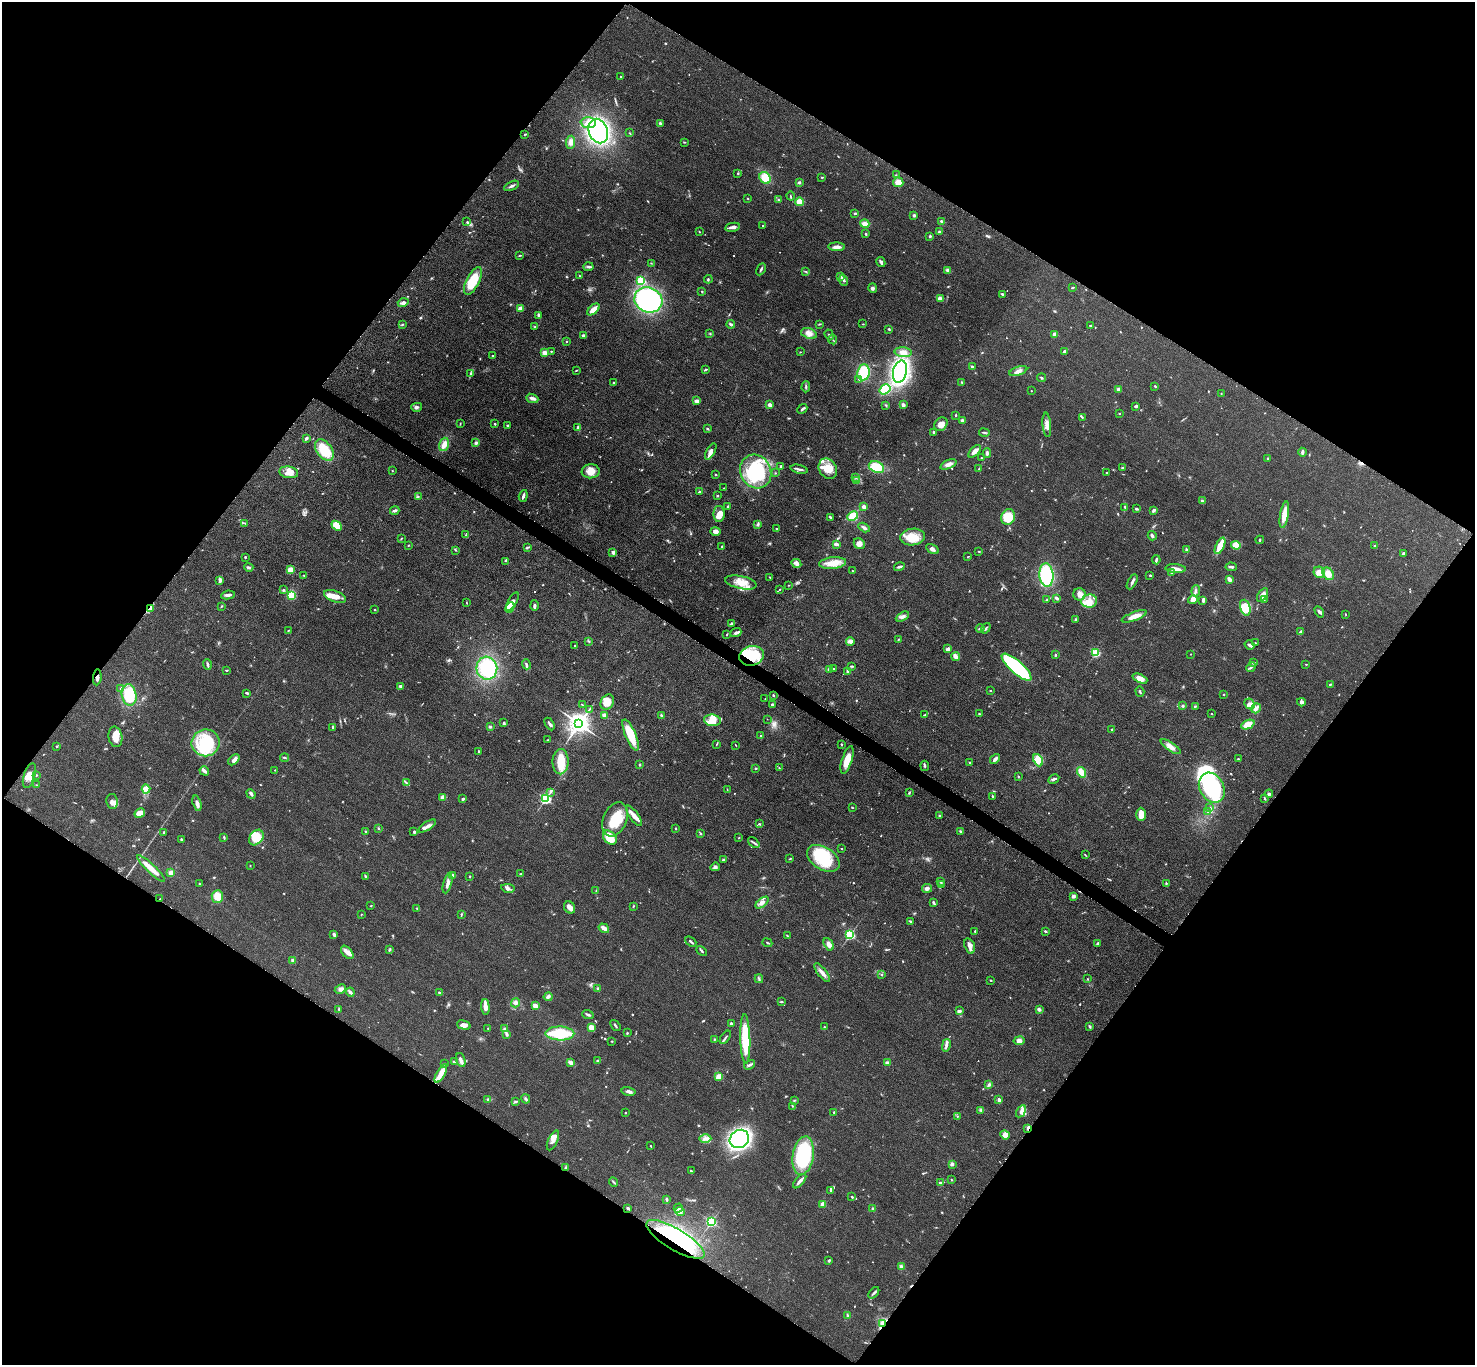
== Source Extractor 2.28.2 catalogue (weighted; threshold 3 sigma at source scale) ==
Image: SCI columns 13-5902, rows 163-5612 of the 5911 x 5916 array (HDU 1 of 3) = the unmasked area's bounding box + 8 px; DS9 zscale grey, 4 x 4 block average (1 PNG px = mean of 4 x 4 image px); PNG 1477 x 1367 px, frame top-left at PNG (2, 2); each listed source drawn as its Kron ellipse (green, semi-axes under 4 px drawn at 4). Shown black and unused: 49% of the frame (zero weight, under 3 of 5 exposures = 1% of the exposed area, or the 3 px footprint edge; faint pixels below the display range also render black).
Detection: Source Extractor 2.28.2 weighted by HDU 2 'WHT'. Background 0.0533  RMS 0.0058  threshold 0.0262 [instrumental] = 3 sigma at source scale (4.5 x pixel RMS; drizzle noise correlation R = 1.50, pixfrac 1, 0.05/0.05 arcsec/px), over >= 5 px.
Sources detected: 803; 11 too faint to see at this stretch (4 x 4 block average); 3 inside a brighter object's white glare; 2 cosmic-ray / hot-pixel residue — neither listed nor drawn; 7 coinciding with a brighter row at this scale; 60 inside a brighter listed object's ellipse — not listed separately; of the other 720, all 500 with FLUX_AUTO >= 1.81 (the completeness limit of this list) listed and drawn (220 fainter detections not listed), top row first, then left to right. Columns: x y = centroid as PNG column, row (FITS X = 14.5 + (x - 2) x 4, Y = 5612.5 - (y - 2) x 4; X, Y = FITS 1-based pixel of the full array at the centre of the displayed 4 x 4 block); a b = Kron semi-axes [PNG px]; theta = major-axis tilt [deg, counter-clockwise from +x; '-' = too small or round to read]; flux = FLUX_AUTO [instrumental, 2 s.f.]
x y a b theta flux
621 77 2 2 - 2.6
588 123 7 5 -3 32
660 123 4 3 - 4.6
598 131 13 9 -67 680
629 133 2 2 - 2.2
525 134 3 2 - 2.6
571 142 6 4 83 17
684 142 3 2 - 3
738 173 3 2 - 3.1
896 175 2 2 - 1.8
822 177 3 2 - 2.8
765 178 6 5 - 66
799 182 3 3 - 4.5
898 182 5 4 - 28
512 186 8 2 25 9.2
790 196 4 2 - 2.9
748 198 2 2 - 2.6
778 200 3 2 - 4.1
799 202 4 4 - 26
855 213 4 2 - 4.5
914 215 2 2 - 8
942 221 3 2 - 12
467 222 2 2 - 1.9
865 224 4 4 - 21
762 225 2 2 - 1.9
732 227 8 3 10 14
699 232 3 2 - 2
939 232 4 3 - 5.1
866 234 3 2 - 3.4
930 236 3 2 - 4.9
837 247 8 4 -2 19
519 255 3 2 - 3.1
881 262 5 3 - 9.5
651 263 3 2 - 2.3
588 267 5 3 - 7.3
761 269 6 2 62 6.1
948 270 4 3 - 14
806 271 3 2 - 2.9
579 276 2 2 - 3.2
840 276 4 2 - 6.6
708 279 4 2 - 3.9
641 280 2 2 - 320
843 280 6 3 -69 8.2
473 281 15 6 64 120
1073 287 4 2 - 3.8
873 288 5 3 - 7.7
702 292 2 2 - 4.1
1003 294 3 2 - 7.1
940 299 4 3 - 16
648 300 14 12 -26 600
403 303 5 3 - 13
520 309 3 3 - 25
593 309 7 3 41 41
538 315 4 3 - 4.8
402 324 2 2 - 2
731 324 4 2 - 7.9
820 324 3 2 - 2.5
863 324 2 2 - 2.2
1090 325 3 2 - 3.1
535 326 4 2 - 3.5
889 329 3 2 - 3.5
809 333 8 5 -19 25
710 334 2 2 - 1.8
1055 334 2 2 - 62
583 335 3 3 - 5.2
829 335 5 2 - 5
833 340 5 2 - 3
567 341 2 2 - 2.7
551 351 2 2 - 2.8
1064 351 4 2 - 5.2
800 352 2 2 - 2.3
903 352 8 5 -6 29
545 353 2 2 - 79
493 355 2 2 - 4
972 367 2 2 - 9.2
706 369 3 2 - 3.9
576 370 3 2 - 2.7
1018 371 9 4 18 18
864 372 8 6 82 120
900 372 11 7 78 760
470 374 2 2 - 2.2
1041 378 4 2 - 3.6
859 379 2 2 - 3
962 382 3 2 - 2.7
614 383 3 2 - 3.3
1155 386 3 2 - 3.7
806 387 6 2 86 5.4
885 389 6 4 35 160
1119 389 4 4 - 7.9
1031 391 2 2 - 1.9
1221 394 3 2 - 2
532 398 6 3 -21 15
697 401 4 3 - 15
770 405 2 2 - 50
886 405 3 2 - 3.2
903 405 3 2 - 13
1136 406 4 2 - 5
417 407 5 3 - 7.5
802 409 5 2 - 7
1119 413 2 2 - 2.5
956 415 2 2 - 3.2
1082 417 3 2 - 2.2
962 420 2 2 - 9.1
460 424 3 2 - 1.9
495 424 2 2 - 13
941 424 7 6 - 24
507 425 2 2 - 3.9
1047 425 12 3 -85 19
578 428 4 3 - 8.5
708 429 4 2 - 3.7
933 432 4 2 - 3.9
984 433 5 2 - 4.7
306 438 3 2 - 7.5
476 443 3 3 - 7.5
444 444 7 4 72 27
324 450 12 7 -54 120
711 451 9 4 61 15
975 451 8 3 44 23
1302 452 4 2 - 10
987 453 4 3 - 7.9
981 458 2 2 - 2.9
1267 458 2 2 - 2
948 464 9 4 23 16
781 466 2 2 - 11
876 467 8 5 -23 74
1122 468 3 2 - 2.5
799 469 9 2 -13 9.1
828 469 11 8 -56 50
979 469 4 2 - 3.5
392 470 2 2 - 1.8
591 471 9 7 7 35
756 471 17 15 -62 240
289 472 9 6 -8 26
775 473 2 2 - 2
1106 473 2 2 - 4.2
716 474 2 2 - 2
856 477 2 2 - 2.2
856 480 4 2 - 4.5
724 488 2 2 - 1.9
699 492 3 2 - 5.9
523 496 6 2 72 12
717 496 2 2 - 10
418 497 3 2 - 2.7
1202 501 4 2 - 5.4
728 506 2 2 - 5
864 506 2 2 - 19
1125 507 4 2 - 4.6
1136 509 2 2 - 5.7
395 510 5 2 - 9.4
1154 510 3 2 - 11
719 514 8 5 -89 26
1284 515 13 4 81 41
853 516 5 4 - 58
830 517 4 2 - 5.2
1008 517 8 6 68 93
245 523 3 2 - 2
758 524 4 2 - 4.4
337 526 6 4 -42 90
864 528 6 3 -30 10
776 529 2 2 - 2.3
715 531 5 3 - 16
466 535 3 2 - 2.8
1152 536 5 2 - 8.5
913 537 12 8 7 68
401 539 3 2 - 2
1260 540 4 2 - 3.3
836 544 4 2 - 13
859 544 6 5 - 20
408 545 2 2 - 2
1236 545 5 3 - 50
1220 546 9 3 66 81
1374 546 2 2 - 2.5
721 547 3 2 - 2
527 548 4 2 - 3.7
932 549 7 4 -29 12
456 550 2 2 - 1.9
1186 550 4 2 - 7.4
979 551 2 2 - 2.6
613 552 2 2 - 42
1403 553 3 2 - 4.6
968 556 3 2 - 2
245 557 2 2 - 3.3
1156 560 4 2 - 8.3
505 561 3 2 - 2.3
796 563 5 4 - 11
833 563 13 6 6 47
249 567 5 2 - 9.3
899 567 5 2 - 10
1231 567 6 2 -4 8
1175 568 10 3 -3 24
290 570 3 2 - 44
852 571 3 2 - 2.9
1172 572 3 2 - 9.3
1319 572 6 5 - 38
1328 574 6 5 - 31
1046 575 12 7 -85 240
1150 575 2 2 - 4.3
304 576 3 2 - 2.9
770 577 3 2 - 2.7
1229 579 3 2 - 24
220 580 3 2 - 8.4
741 582 16 6 -13 47
1132 582 8 2 62 8.9
788 585 2 2 - 1.9
780 589 2 2 - 2.1
283 590 4 2 - 4.3
1196 591 5 3 - 8.5
1079 594 6 6 - 19
228 595 7 3 9 13
291 595 4 4 - 95
1262 595 8 4 57 30
335 596 11 5 -20 34
1057 598 4 2 - 11
1047 599 2 2 - 2.5
1193 600 5 4 - 20
1264 600 4 2 - 3.9
1089 601 8 6 8 34
1203 601 4 3 - 5.9
512 602 10 4 60 18
467 603 3 2 - 1.9
221 606 3 2 - 2.7
534 606 5 2 - 8.5
150 608 4 3 - 7.5
510 608 5 4 - 39
1245 608 8 5 -72 70
374 610 2 2 - 3
1319 612 6 3 -59 8.1
1345 614 2 2 - 2.5
902 616 7 3 29 13
1134 616 13 4 20 37
1075 620 3 2 - 3.3
731 624 3 2 - 3.6
980 628 4 2 - 3.4
986 628 5 2 - 5.1
288 630 3 2 - 2
1301 632 3 3 - 13
736 633 6 2 22 8.8
727 635 3 2 - 2.6
899 639 3 2 - 2.6
589 641 2 2 - 3
850 641 4 3 - 8.5
1255 643 2 2 - 2.5
574 645 2 2 - 2.1
1250 645 5 2 - 10
948 649 3 3 - 13
1096 653 2 2 - 300
1191 654 2 2 - 3.4
1055 655 2 2 - 5.1
751 656 12 9 16 190
956 657 4 2 - 45
1254 663 3 2 - 3.8
526 664 5 2 - 5.7
1306 664 2 2 - 2.1
207 665 5 3 - 6.6
852 666 4 2 - 3.9
1017 667 19 6 -41 430
1251 667 5 2 - 6.2
487 668 11 10 - 190
834 669 3 2 - 3.8
227 670 3 2 - 3.8
829 670 3 3 - 4.4
847 671 3 2 - 5.1
97 677 8 2 83 10
1140 679 8 4 -24 26
1330 684 3 2 - 4.2
400 686 2 2 - 20
120 689 2 2 - 2.8
990 690 3 2 - 2
1140 692 5 2 - 4.2
247 693 4 2 - 5.9
1223 694 2 2 - 1.9
129 695 11 7 -80 160
774 696 2 2 - 3
765 699 2 2 - 1.9
607 702 8 6 60 45
1301 702 4 3 - 9
1249 704 6 4 -46 15
582 705 3 2 - 2.1
772 705 3 3 - 6.6
1183 706 2 2 - 8.5
1195 707 2 2 - 1.8
1256 708 5 4 - 13
589 709 4 2 - 4
979 714 3 2 - 2.4
1211 714 2 2 - 2.2
604 715 3 2 - 21
925 715 3 2 - 3.4
661 716 4 2 - 5.7
767 719 2 2 - 2
712 720 8 5 -8 33
504 723 3 2 - 3.5
549 724 7 2 -60 8.2
579 724 4 3 - 3800
1248 725 7 4 23 44
333 727 3 2 - 5.2
490 727 2 2 - 11
1112 729 3 2 - 3.3
631 735 17 5 -67 91
760 736 3 2 - 2.7
115 737 10 7 -80 44
548 740 3 2 - 2.4
206 743 14 13 - 180
716 744 3 2 - 2.3
841 744 2 2 - 2.7
736 745 3 2 - 2
57 746 2 2 - 3.5
1171 747 12 3 -34 27
479 751 3 2 - 4.1
285 758 4 2 - 4.7
995 759 6 2 47 16
1238 759 2 2 - 5.1
234 760 6 4 40 13
847 760 14 5 72 47
1038 760 6 4 -64 70
561 762 13 8 89 71
970 762 2 2 - 6
640 765 2 2 - 4.5
925 766 5 2 - 4.9
755 768 2 2 - 4.2
779 768 3 2 - 2
275 770 2 2 - 2.3
204 771 5 2 - 14
1081 772 5 3 - 41
36 775 3 2 - 2.6
29 776 13 5 72 29
1018 776 2 2 - 2.3
1054 779 6 2 28 7.3
406 782 2 2 - 3.1
36 785 2 2 - 1.9
1212 788 16 12 -59 430
146 789 4 4 - 12
727 790 3 2 - 2.1
550 792 3 2 - 4
909 793 3 2 - 3.6
251 794 5 3 - 9.4
1269 794 4 2 - 7.5
993 796 2 2 - 3.8
443 797 3 2 - 22
463 799 2 2 - 6.3
545 799 2 2 - 680
1265 799 3 2 - 3.6
112 801 7 5 -80 16
197 803 8 3 -74 15
852 807 2 2 - 3.5
1210 808 3 2 - 3.8
1208 811 3 2 - 5
140 813 5 4 - 25
1141 814 7 5 -89 34
939 815 3 2 - 2.7
634 816 12 4 -55 24
615 819 18 12 67 110
759 824 3 2 - 4.7
427 826 10 2 32 12
378 828 2 2 - 3.4
676 828 3 2 - 2.7
365 831 3 2 - 2.9
960 831 3 2 - 4
164 832 2 2 - 3.8
414 832 3 2 - 5.2
700 833 2 2 - 4.9
224 837 3 2 - 4.4
739 837 2 2 - 1.8
256 838 9 6 49 58
610 838 8 5 -46 90
181 839 3 2 - 5.2
754 843 7 2 -40 6.2
841 848 2 2 - 2.2
1085 855 2 2 - 2.4
823 858 18 11 -32 190
789 859 3 2 - 2.5
723 860 2 2 - 8
250 865 2 2 - 1.9
715 867 5 3 - 7.8
151 868 19 4 -44 43
171 873 3 2 - 18
521 874 3 2 - 3.2
452 875 4 3 - 9.2
365 876 4 2 - 4.4
470 876 2 2 - 3
940 881 3 3 - 4.4
448 883 10 3 75 18
1166 883 4 2 - 4.5
199 884 2 2 - 1.9
941 885 3 3 - 8.1
508 888 7 3 -10 11
927 888 5 4 - 12
596 890 3 2 - 2.8
217 896 6 5 - 51
1073 896 4 3 - 6.6
160 899 2 2 - 3.9
933 902 3 2 - 7
762 903 8 3 39 16
371 906 2 2 - 2.6
633 906 2 2 - 3.2
570 907 6 5 - 16
417 908 3 2 - 3.4
361 914 2 2 - 1.9
461 914 3 2 - 2.9
910 921 3 2 - 3.6
604 928 5 3 - 20
975 931 2 2 - 2.6
1045 931 3 2 - 5.2
334 934 3 2 - 10
850 935 2 2 - 460
787 936 4 2 - 3.1
691 941 6 2 -40 6.8
767 943 5 2 - 3.8
1097 943 3 2 - 4.1
829 944 7 4 -61 15
970 946 8 5 -71 17
390 949 3 2 - 3
702 951 6 2 -45 5.7
347 952 8 4 -48 18
293 960 2 2 - 47
822 973 11 3 -52 18
882 975 2 2 - 3.8
759 979 4 2 - 4.8
1087 979 2 2 - 2.2
990 980 2 2 - 2.5
340 989 6 4 27 12
598 989 4 3 - 5.8
350 992 4 3 - 8.3
439 993 2 2 - 4.9
548 997 4 2 - 14
781 1002 3 2 - 4.3
516 1003 4 4 - 10
535 1006 2 2 - 82
485 1007 8 2 -87 35
339 1009 4 2 - 3.4
1039 1009 4 3 - 6.4
959 1011 3 2 - 12
588 1015 6 2 -19 7.9
731 1024 3 2 - 8
464 1025 7 4 -15 19
615 1026 6 2 -51 5.6
824 1027 2 2 - 2.9
1090 1027 4 2 - 4.3
488 1028 2 2 - 2.1
591 1028 4 3 - 42
504 1029 3 2 - 4.2
560 1033 14 7 -1 140
627 1033 2 2 - 3
507 1035 3 2 - 3.8
725 1037 7 2 53 7
714 1039 2 2 - 2.9
745 1039 25 5 -88 170
612 1041 2 2 - 2.3
1019 1041 5 4 - 16
946 1045 6 3 76 11
461 1060 7 3 -70 17
598 1060 3 2 - 2.7
454 1062 3 2 - 7.3
570 1062 4 3 - 19
887 1062 4 3 - 7.9
445 1064 2 2 - 2.8
750 1065 6 3 32 8.2
441 1074 10 4 61 34
719 1077 4 3 - 34
989 1085 4 3 - 6.7
628 1091 7 3 -13 11
487 1099 3 2 - 3.2
526 1099 4 3 - 6
794 1100 2 2 - 1.9
999 1100 3 2 - 10
516 1102 3 2 - 4.4
792 1106 2 2 - 2.1
981 1110 4 3 - 5.4
1021 1111 6 4 57 14
834 1112 2 2 - 3.4
625 1113 2 2 - 2.8
957 1116 2 2 - 2.2
1028 1128 3 2 - 10
1005 1135 5 4 - 16
705 1139 6 3 -1 12
739 1139 10 8 37 1100
553 1140 10 4 65 22
650 1146 3 2 - 2.2
803 1156 19 10 81 360
952 1164 4 3 - 6.5
565 1168 3 2 - 5.5
691 1171 2 2 - 4.4
951 1180 2 2 - 2.3
800 1181 9 2 49 18
613 1182 5 2 - 4.7
940 1183 2 2 - 4.3
831 1191 3 3 - 4.6
852 1197 2 2 - 4.8
666 1199 4 2 - 5
823 1204 2 2 - 77
628 1208 2 2 - 19
678 1208 4 2 - 4.7
872 1208 2 2 - 2.8
680 1212 5 3 - 9.8
711 1222 2 2 - 540
676 1239 33 10 -31 330
829 1260 2 2 - 6.9
901 1267 3 3 - 8.2
874 1293 6 2 50 6.9
848 1316 4 2 - 4.9
883 1324 4 2 - 36
Overlapping masked pixels (flux is a lower limit): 8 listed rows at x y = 150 608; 751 656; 97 677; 160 899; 1028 1128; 565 1168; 676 1239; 883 1324
Diffuse or blended objects may show on this block-average render without a row.